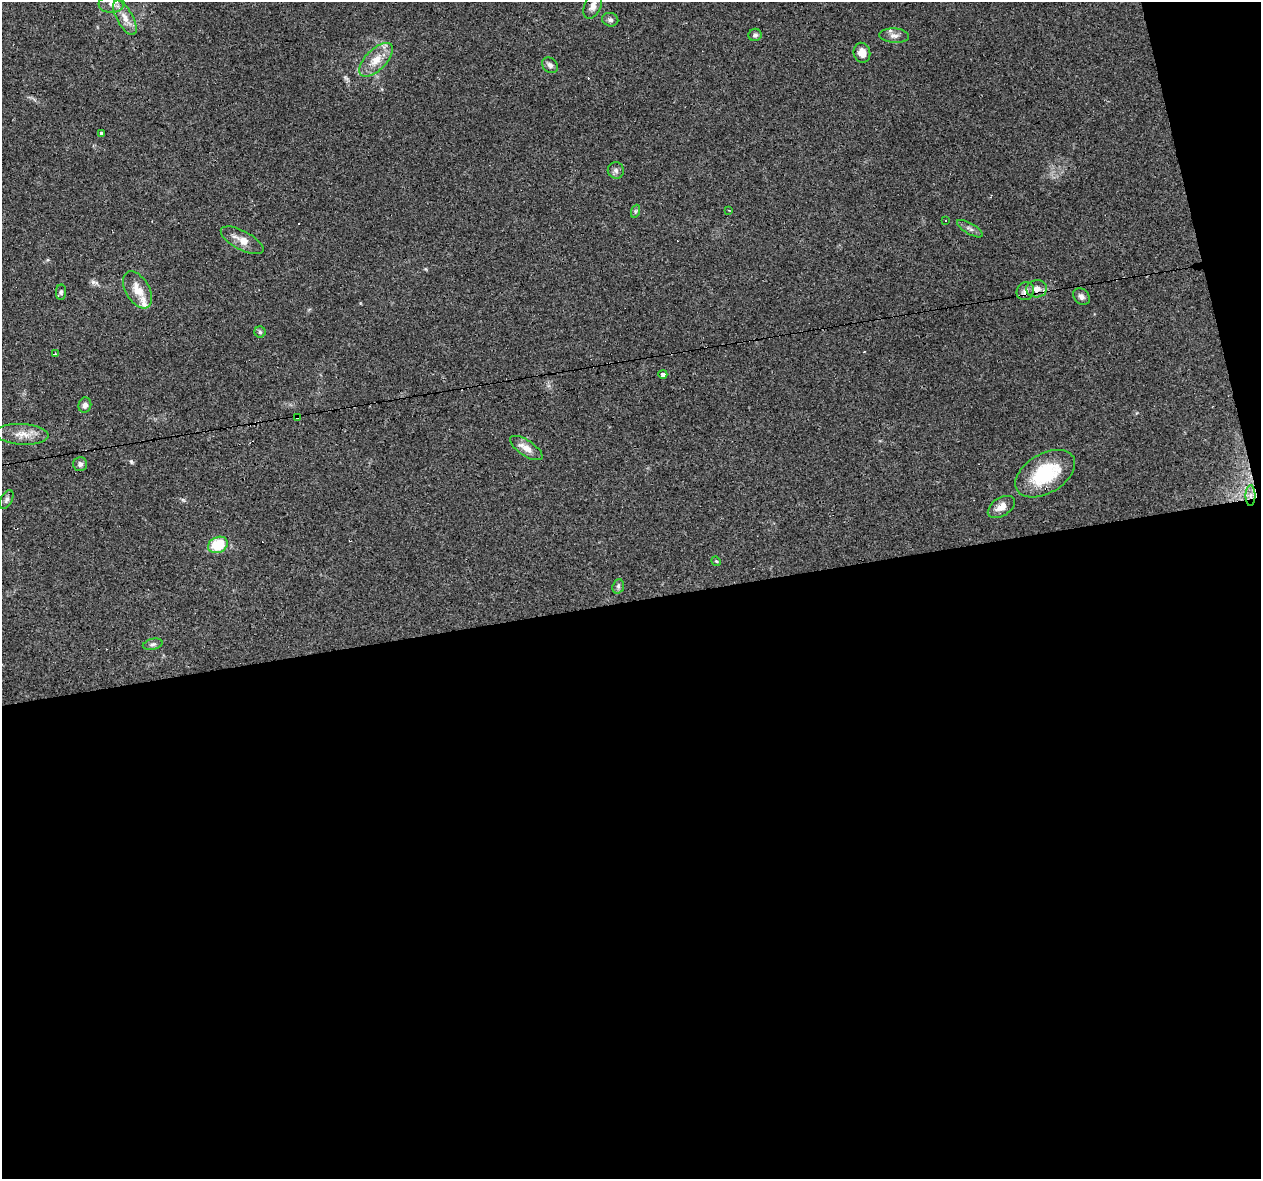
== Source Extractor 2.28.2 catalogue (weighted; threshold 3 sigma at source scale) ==
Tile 16 of 4 x 4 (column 4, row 4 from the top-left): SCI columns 3778-5036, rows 84-1260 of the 5036 x 4824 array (HDU 1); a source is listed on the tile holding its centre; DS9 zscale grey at full resolution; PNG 1263 x 1181 px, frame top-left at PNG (2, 2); each listed source drawn as its Kron ellipse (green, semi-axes under 4 px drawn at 4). Shown black and unused: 51% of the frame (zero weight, under 3 of 4 exposures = <1% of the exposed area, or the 3 px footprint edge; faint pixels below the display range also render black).
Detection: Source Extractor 2.28.2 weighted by HDU 2 'WHT'; one run over the whole footprint, this tile lists its part. Background 0.102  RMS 0.0062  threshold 0.0279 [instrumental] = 3 sigma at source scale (4.5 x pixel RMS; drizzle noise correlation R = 1.50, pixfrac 1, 0.0396/0.0396 arcsec/px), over >= 5 px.
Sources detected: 42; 3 cosmic-ray / hot-pixel residue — neither listed nor drawn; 2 inside a brighter listed object's ellipse — not listed separately; the other 37 listed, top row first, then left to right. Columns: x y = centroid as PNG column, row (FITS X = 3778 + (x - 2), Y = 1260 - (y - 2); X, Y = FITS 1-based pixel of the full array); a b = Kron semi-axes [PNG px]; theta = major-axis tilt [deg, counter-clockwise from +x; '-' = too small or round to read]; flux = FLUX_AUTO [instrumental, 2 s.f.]
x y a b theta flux
111 4 13 9 4 3.8
593 6 13 8 65 3.5
125 18 19 8 -61 6.3
610 20 8 6 -15 1.8
755 35 6 6 - 1.8
894 36 15 7 -3 3.5
862 53 10 8 -75 5.3
376 60 21 10 45 9.9
550 65 9 7 -41 2.2
101 134 4 3 - 7.3
616 170 8 8 - 2.1
729 210 3 3 - 0.58
636 211 7 4 71 1
945 221 3 2 - 0.86
970 229 14 5 -30 2.1
242 240 23 9 -28 6.8
1037 289 10 8 5 4.7
138 290 20 11 -60 9.8
1025 291 9 8 - 2.7
61 292 8 5 88 1.3
1081 297 9 7 -47 2.5
260 332 5 5 - 1.1
55 354 4 2 - 0.52
663 374 4 4 - 2.9
85 405 8 6 76 2.6
298 417 4 3 - 1.2
22 434 26 10 -3 8.2
526 448 19 8 -33 5.9
80 464 7 7 - 2
1045 474 33 19 31 37
1251 495 10 5 90 3.1
7 499 10 5 62 1.9
1001 507 15 9 33 5.6
218 545 10 8 25 21
716 561 5 4 - 0.61
618 586 7 5 71 1.4
153 644 10 5 13 1.7
Overlapping masked pixels (flux is a lower limit): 2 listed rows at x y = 298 417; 1251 495
Isophote crosses this tile's border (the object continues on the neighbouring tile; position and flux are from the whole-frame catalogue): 1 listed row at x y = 111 4
Unlisted compact peaks at least as high as the median listed source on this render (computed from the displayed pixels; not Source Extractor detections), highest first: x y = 93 282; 131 461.